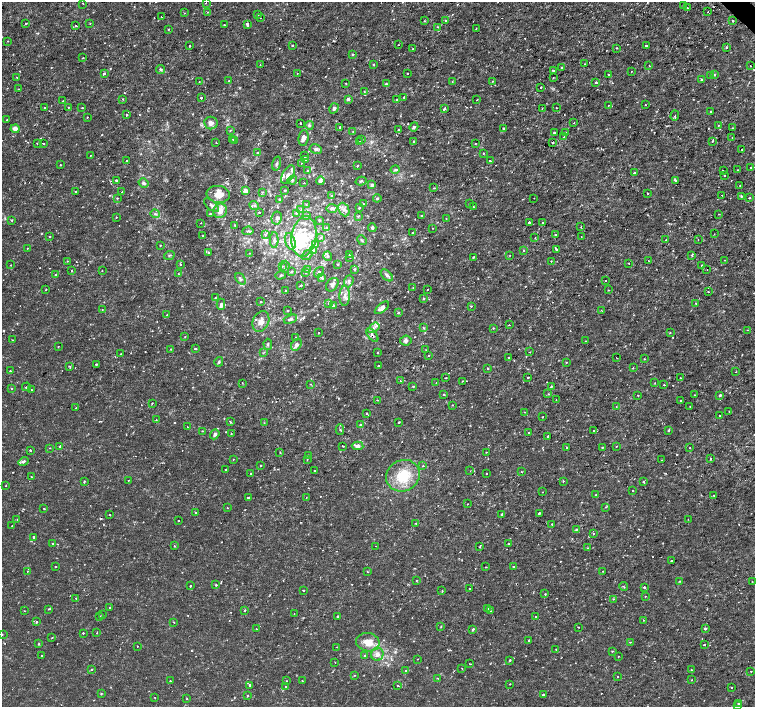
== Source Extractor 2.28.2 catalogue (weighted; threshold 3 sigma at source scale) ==
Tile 10 of 4 x 4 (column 2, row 3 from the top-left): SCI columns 1512-3016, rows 1634-3042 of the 6027 x 6019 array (HDU 1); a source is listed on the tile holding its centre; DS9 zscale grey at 2 x 2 block average (1 PNG px = mean of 2 x 2 image px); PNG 757 x 709 px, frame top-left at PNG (2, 2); each listed source drawn as its Kron ellipse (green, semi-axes under 4 px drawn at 4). Shown black and unused: <1% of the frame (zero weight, under 2 of 3 exposures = <1% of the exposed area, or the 3 px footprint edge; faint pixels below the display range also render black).
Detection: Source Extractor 2.28.2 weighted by HDU 2 'WHT'; one run over the whole footprint, this tile lists its part. Background -9.44e-06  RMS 8.1e-04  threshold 0.00366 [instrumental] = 3 sigma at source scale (4.5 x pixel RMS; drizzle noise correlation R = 1.50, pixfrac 1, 0.0396/0.0396 arcsec/px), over >= 5 px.
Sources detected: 644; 1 inside a brighter object's white glare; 9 cosmic-ray / hot-pixel residue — neither listed nor drawn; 30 inside a brighter listed object's ellipse — not listed separately; of the other 604, all 500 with FLUX_AUTO >= 0.0916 (the completeness limit of this list) listed and drawn (104 fainter detections not listed), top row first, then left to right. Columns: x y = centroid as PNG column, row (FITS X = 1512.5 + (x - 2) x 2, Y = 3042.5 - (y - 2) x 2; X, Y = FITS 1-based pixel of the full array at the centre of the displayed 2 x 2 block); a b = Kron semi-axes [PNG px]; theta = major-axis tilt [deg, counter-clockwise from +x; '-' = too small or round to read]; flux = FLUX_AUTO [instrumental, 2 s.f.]
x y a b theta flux
83 3 2 2 - 0.11
206 3 2 2 - 0.11
683 5 2 2 - 0.29
687 8 2 2 - 0.24
208 12 2 2 - 0.097
708 12 2 2 - 0.13
185 13 2 2 - 0.1
258 14 2 2 - 0.21
161 17 2 2 - 0.24
260 18 2 2 - 0.2
424 21 2 2 - 0.13
445 21 2 2 - 0.16
733 21 2 2 - 0.3
26 23 2 2 - 0.24
90 23 2 2 - 0.11
247 24 3 2 - 1.5
224 25 2 2 - 0.32
76 26 2 2 - 0.25
438 27 2 2 - 0.21
476 28 2 2 - 0.11
169 29 3 2 - 0.11
8 41 2 2 - 0.15
292 45 2 2 - 0.4
398 45 2 2 - 0.15
190 46 2 2 - 0.19
646 46 2 2 - 0.56
726 47 3 2 - 0.19
616 48 2 2 - 0.15
413 49 2 2 - 0.2
352 54 2 2 - 0.22
83 58 2 2 - 0.11
260 64 2 2 - 0.11
584 64 2 2 - 0.12
373 65 2 2 - 0.22
649 66 2 2 - 0.21
751 66 2 2 - 0.14
561 68 2 2 - 0.29
161 69 4 3 - 0.32
554 71 2 2 - 0.2
631 71 2 2 - 0.12
104 73 2 2 - 1.1
297 73 2 2 - 0.16
407 73 2 2 - 0.15
608 74 2 2 - 0.34
710 75 3 2 - 0.16
714 75 3 3 - 0.19
17 77 2 2 - 0.2
553 77 2 2 - 0.094
702 79 2 2 - 0.5
229 81 2 2 - 0.25
493 81 2 2 - 0.13
199 82 2 2 - 0.19
452 82 2 2 - 0.11
596 82 2 2 - 0.53
346 83 2 2 - 0.25
386 84 4 3 - 0.22
540 87 2 2 - 0.47
18 89 2 2 - 0.2
364 91 3 2 - 0.14
404 97 2 2 - 0.24
201 98 2 2 - 0.76
123 99 3 2 - 0.13
348 99 3 2 - 0.95
397 100 3 3 - 0.14
477 100 2 2 - 0.11
63 101 2 2 - 0.26
608 105 2 2 - 0.1
645 105 2 2 - 0.45
44 108 2 2 - 0.25
68 108 2 2 - 0.15
82 108 2 2 - 0.16
334 108 5 4 - 0.51
444 108 3 2 - 0.73
542 108 3 2 - 0.092
556 108 2 2 - 0.17
711 112 2 2 - 0.35
126 115 2 2 - 0.36
675 116 5 2 - 0.18
87 117 2 2 - 0.14
7 120 2 2 - 0.19
211 123 7 6 - 0.97
300 123 2 2 - 0.28
574 123 2 2 - 0.12
309 125 4 3 - 0.32
718 125 2 2 - 0.14
340 127 2 2 - 0.41
414 127 5 3 - 0.39
503 128 2 2 - 0.96
732 128 2 2 - 0.14
15 129 4 4 - 1
398 129 2 2 - 0.11
230 130 3 3 - 0.16
353 131 3 3 - 0.17
554 133 2 2 - 0.49
566 133 2 2 - 0.2
564 136 3 2 - 0.17
303 138 8 5 84 0.9
732 138 3 2 - 0.11
233 139 2 2 - 0.23
362 140 2 2 - 0.15
235 141 2 2 - 0.1
413 141 3 2 - 0.11
712 141 2 2 - 0.43
360 142 2 2 - 0.51
553 142 2 2 - 0.21
37 143 2 2 - 0.12
216 143 2 2 - 0.1
43 144 3 2 - 0.31
475 144 2 2 - 0.16
316 149 6 4 -9 0.58
742 150 2 2 - 0.1
258 153 3 3 - 0.17
483 153 2 2 - 0.23
90 155 2 2 - 0.12
305 156 2 2 - 0.45
305 160 4 3 - 0.41
126 161 3 2 - 0.095
490 161 2 2 - 0.3
277 163 7 3 76 0.36
301 163 2 2 - 0.17
60 165 2 2 - 0.14
358 166 2 2 - 0.67
751 168 2 2 - 0.27
395 169 4 4 - 0.36
307 170 3 3 - 0.13
723 170 2 2 - 0.56
738 170 2 2 - 0.13
634 173 2 2 - 1
288 175 10 5 61 1.1
724 175 2 2 - 0.16
116 180 2 2 - 0.46
292 180 5 4 - 0.34
320 181 4 4 - 0.89
361 181 5 3 - 0.31
675 181 2 2 - 0.48
143 183 5 4 - 0.44
304 183 2 2 - 0.12
372 185 4 3 - 0.48
740 186 2 2 - 0.12
434 188 4 2 - 0.19
285 190 3 3 - 0.16
76 191 2 2 - 0.31
246 191 4 3 - 1
122 192 2 2 - 0.48
262 192 3 2 - 0.12
648 193 2 2 - 0.2
218 194 11 8 -7 2.3
331 195 3 2 - 0.29
722 195 2 2 - 0.099
741 196 2 2 - 0.4
117 198 3 2 - 0.12
377 198 4 3 - 0.23
534 198 2 2 - 0.098
749 198 3 2 - 0.19
279 199 3 3 - 0.16
469 203 2 2 - 0.1
306 204 2 2 - 0.13
363 204 2 2 - 0.11
212 205 9 4 -42 0.62
254 206 5 3 - 0.3
474 207 2 2 - 0.3
332 208 5 4 - 0.71
359 208 3 3 - 0.24
301 209 3 2 - 0.11
344 210 7 5 -65 0.85
220 211 7 6 - 1.7
259 212 2 2 - 0.19
210 213 2 2 - 0.28
296 213 3 2 - 0.16
155 214 4 3 - 0.36
719 214 2 2 - 0.11
307 215 4 3 - 0.2
358 216 2 2 - 0.38
421 216 2 2 - 0.48
116 217 2 2 - 0.19
277 218 6 5 - 0.5
446 219 2 2 - 0.1
11 220 2 2 - 0.23
319 220 4 3 - 0.18
529 222 2 2 - 1.1
542 222 2 2 - 0.21
201 223 2 2 - 0.092
235 225 3 2 - 0.14
326 227 4 3 - 0.2
581 227 2 2 - 0.1
372 228 4 3 - 0.37
432 228 2 2 - 0.11
248 231 6 2 5 0.25
413 232 2 2 - 0.13
555 234 2 2 - 0.12
714 234 2 2 - 0.096
202 235 2 2 - 0.096
265 235 4 2 - 0.14
50 236 2 2 - 0.34
304 237 20 12 81 6.2
321 237 3 2 - 0.25
581 237 2 2 - 0.12
535 238 3 2 - 0.12
698 239 2 2 - 0.22
274 240 7 4 -89 0.48
362 240 5 2 - 0.22
666 240 2 2 - 0.11
290 241 8 5 -70 0.98
160 245 2 2 - 0.16
316 245 3 2 - 0.18
27 248 2 2 - 0.12
314 250 4 4 - 0.36
524 250 2 2 - 0.48
556 250 3 2 - 0.42
208 252 2 2 - 0.39
249 253 3 2 - 0.092
350 254 2 2 - 0.19
169 255 5 3 - 0.25
307 255 6 2 40 0.25
510 255 2 2 - 0.095
692 255 3 2 - 0.18
328 256 4 4 - 0.38
350 257 2 2 - 0.2
473 257 2 2 - 0.37
725 260 2 2 - 0.1
67 261 2 2 - 0.1
551 261 2 2 - 0.12
649 261 2 2 - 0.18
629 263 2 2 - 0.19
337 264 3 2 - 0.12
11 265 2 2 - 0.093
181 265 2 2 - 0.24
702 265 2 2 - 0.35
282 266 3 3 - 0.18
285 267 6 2 88 0.26
308 269 3 2 - 0.17
355 269 3 3 - 0.19
707 269 2 2 - 0.097
102 270 2 2 - 0.13
71 271 2 2 - 0.22
292 271 3 3 - 0.15
319 272 6 4 52 0.49
306 273 3 2 - 0.13
56 274 3 2 - 0.24
178 274 2 2 - 0.23
281 275 5 3 - 0.26
387 275 7 4 -44 0.63
322 278 4 2 - 0.44
240 279 6 4 -52 0.35
349 281 6 4 71 0.51
606 281 2 2 - 0.23
301 285 4 2 - 0.2
332 285 7 5 52 0.75
413 287 2 2 - 0.13
427 289 2 2 - 0.11
46 290 2 2 - 0.12
608 290 2 2 - 0.096
286 291 2 2 - 0.27
708 292 2 2 - 0.13
345 296 10 5 88 0.97
215 297 2 2 - 0.2
423 298 3 2 - 0.21
261 301 2 2 - 0.29
329 303 4 2 - 0.45
696 303 2 2 - 0.15
221 304 5 4 - 0.72
333 305 4 3 - 0.29
471 306 3 2 - 0.14
382 308 8 4 38 0.96
102 310 2 2 - 0.15
288 310 3 2 - 0.11
601 310 2 2 - 0.1
398 312 2 2 - 0.34
167 315 2 2 - 0.23
290 319 7 3 18 0.51
261 321 11 8 65 1.7
509 325 2 2 - 0.096
374 328 6 4 37 0.56
423 328 3 3 - 0.18
493 328 3 2 - 0.14
747 330 2 2 - 0.11
318 332 2 2 - 0.11
670 333 3 2 - 0.11
372 335 8 3 -50 0.56
185 337 2 2 - 0.11
296 338 4 3 - 0.26
13 340 2 2 - 0.099
406 341 6 5 - 0.6
585 341 3 2 - 0.14
268 344 5 2 - 0.26
296 345 6 4 55 0.82
58 347 2 2 - 0.093
171 349 2 2 - 0.16
195 349 3 2 - 0.21
426 350 3 2 - 0.11
377 352 2 2 - 0.14
530 352 2 2 - 0.092
263 353 4 2 - 0.14
121 354 2 2 - 0.14
429 355 2 2 - 0.17
508 358 3 2 - 0.17
617 358 2 2 - 0.22
644 359 2 2 - 0.15
219 362 5 3 - 0.32
566 362 2 2 - 0.15
96 364 2 2 - 0.23
378 366 2 2 - 0.32
70 367 3 2 - 0.19
488 368 2 2 - 0.73
633 368 2 2 - 0.16
10 371 2 2 - 0.14
736 372 2 2 - 0.12
528 377 2 2 - 0.29
446 378 2 2 - 0.11
681 378 2 2 - 0.092
400 381 2 2 - 0.14
462 381 2 2 - 0.16
242 383 2 2 - 0.18
436 383 2 2 - 0.093
655 383 2 2 - 0.1
310 384 2 2 - 0.12
664 385 2 2 - 0.33
413 386 2 2 - 0.18
551 386 2 2 - 0.16
26 387 4 2 - 0.19
11 388 2 2 - 0.6
31 390 2 2 - 0.14
548 394 3 2 - 0.12
444 395 2 2 - 0.16
638 395 2 2 - 0.24
695 395 2 2 - 0.14
720 395 3 2 - 0.29
377 400 2 2 - 0.25
556 400 2 2 - 0.11
681 401 2 2 - 0.21
152 403 2 2 - 0.24
452 405 2 2 - 0.27
76 407 2 2 - 0.14
616 407 3 2 - 0.093
690 407 2 2 - 0.096
525 412 2 2 - 0.11
729 412 2 2 - 0.31
366 413 2 2 - 0.23
719 416 2 2 - 0.22
542 417 2 2 - 0.14
156 419 3 2 - 0.094
230 422 2 2 - 0.87
399 422 2 2 - 0.51
264 423 3 2 - 0.098
360 425 4 3 - 0.22
187 427 2 2 - 0.1
340 429 5 2 - 0.23
594 430 2 2 - 0.21
202 431 2 2 - 0.14
669 431 3 3 - 0.26
231 433 3 2 - 0.15
529 433 2 2 - 0.58
215 434 5 4 - 0.51
548 436 2 2 - 0.23
60 446 2 2 - 0.31
342 446 2 2 - 0.16
357 446 6 4 -5 0.61
616 446 2 2 - 0.13
567 447 2 2 - 0.18
602 447 2 2 - 0.32
50 448 2 2 - 0.092
690 448 2 2 - 0.095
30 450 2 2 - 0.33
280 452 2 2 - 0.11
486 452 2 2 - 0.12
308 455 2 2 - 0.18
233 459 2 2 - 0.1
711 459 2 2 - 0.42
307 460 2 2 - 0.11
662 460 2 2 - 0.13
24 461 5 3 - 0.41
261 465 2 2 - 0.15
423 466 2 2 - 0.2
226 470 2 2 - 0.26
315 471 2 2 - 0.31
470 471 2 2 - 0.24
522 472 3 2 - 0.13
251 473 2 2 - 0.23
486 474 2 2 - 0.19
403 476 17 15 31 6.5
31 477 2 2 - 0.13
129 480 2 2 - 0.11
563 481 2 2 - 0.19
84 482 3 2 - 0.18
643 482 2 2 - 0.43
6 486 2 2 - 0.12
632 491 2 2 - 0.11
542 492 2 2 - 0.12
595 495 2 2 - 0.15
714 495 3 2 - 0.14
306 497 2 2 - 0.13
248 498 3 2 - 0.27
468 504 2 2 - 0.12
606 507 2 2 - 0.14
44 508 2 2 - 0.16
227 508 2 2 - 0.11
196 513 2 2 - 0.21
539 513 3 2 - 0.4
110 514 2 2 - 0.11
501 514 2 2 - 0.5
17 519 2 2 - 0.16
688 519 2 2 - 0.099
178 521 2 2 - 0.35
416 523 2 2 - 0.22
552 524 2 2 - 0.17
12 526 2 2 - 0.13
576 530 4 3 - 0.18
593 533 2 2 - 0.17
34 537 2 2 - 1.1
53 543 2 2 - 0.43
509 544 2 2 - 0.49
174 546 2 2 - 0.22
376 546 2 2 - 0.24
480 547 3 2 - 0.19
587 548 2 2 - 0.1
671 561 2 2 - 0.39
56 567 2 2 - 0.14
486 567 2 2 - 0.14
513 567 3 2 - 0.16
27 571 2 2 - 0.16
603 571 2 2 - 0.11
367 572 3 2 - 0.12
416 580 2 2 - 0.22
679 581 2 2 - 0.1
752 582 2 2 - 0.093
216 585 2 2 - 0.32
190 586 2 2 - 0.42
624 587 4 2 - 0.1
644 587 2 2 - 0.41
469 589 2 2 - 0.3
303 590 2 2 - 0.17
442 591 3 2 - 0.17
545 594 3 2 - 0.15
645 596 2 2 - 0.14
75 598 2 2 - 0.17
613 599 3 2 - 0.1
110 608 2 2 - 0.81
487 608 2 2 - 0.12
49 609 3 2 - 0.21
245 610 2 2 - 0.35
24 611 2 2 - 0.11
490 611 2 2 - 0.11
294 614 2 2 - 0.2
102 615 2 2 - 0.11
100 616 2 2 - 0.19
337 616 2 2 - 0.31
535 617 2 2 - 0.18
643 620 2 2 - 0.13
37 622 4 3 - 0.2
174 622 3 2 - 0.15
441 626 2 2 - 0.16
578 627 2 2 - 0.12
256 629 2 2 - 1.5
473 629 4 2 - 0.32
705 629 2 2 - 0.55
83 633 2 2 - 0.23
97 633 2 2 - 0.099
2 634 2 2 - 0.1
52 638 2 2 - 0.11
529 640 2 2 - 0.32
368 642 12 9 -11 2.9
630 642 2 2 - 0.12
38 644 3 2 - 0.26
704 645 2 2 - 0.42
137 646 2 2 - 0.19
337 647 2 2 - 0.11
556 649 2 2 - 0.098
612 651 3 2 - 0.12
377 654 6 6 - 1.1
365 655 3 2 - 0.19
41 656 2 2 - 0.33
618 656 2 2 - 0.1
417 659 2 2 - 0.13
510 660 2 2 - 0.2
335 662 2 2 - 0.12
470 664 2 2 - 0.14
92 669 3 2 - 0.17
462 669 2 2 - 0.11
691 670 2 2 - 0.13
406 671 2 2 - 0.22
751 672 2 2 - 0.14
355 675 2 2 - 0.11
618 677 2 2 - 0.23
437 678 2 2 - 0.18
692 680 2 2 - 0.15
170 681 2 2 - 0.25
286 681 2 2 - 0.11
302 681 2 2 - 0.1
510 684 2 2 - 0.54
250 685 2 2 - 0.55
398 685 2 2 - 0.53
285 686 2 2 - 0.19
731 688 2 2 - 0.17
101 694 3 2 - 0.17
543 694 2 2 - 0.56
248 696 2 2 - 0.5
155 698 2 2 - 0.15
187 699 2 2 - 0.13
738 703 2 2 - 0.38
738 706 2 2 - 0.16
Overlapping masked pixels (flux is a lower limit): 1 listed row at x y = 372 335
Isophote crosses this tile's border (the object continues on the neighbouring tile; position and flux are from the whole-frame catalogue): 1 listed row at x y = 738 706
Diffuse or blended objects may show on this block-average render without a row.